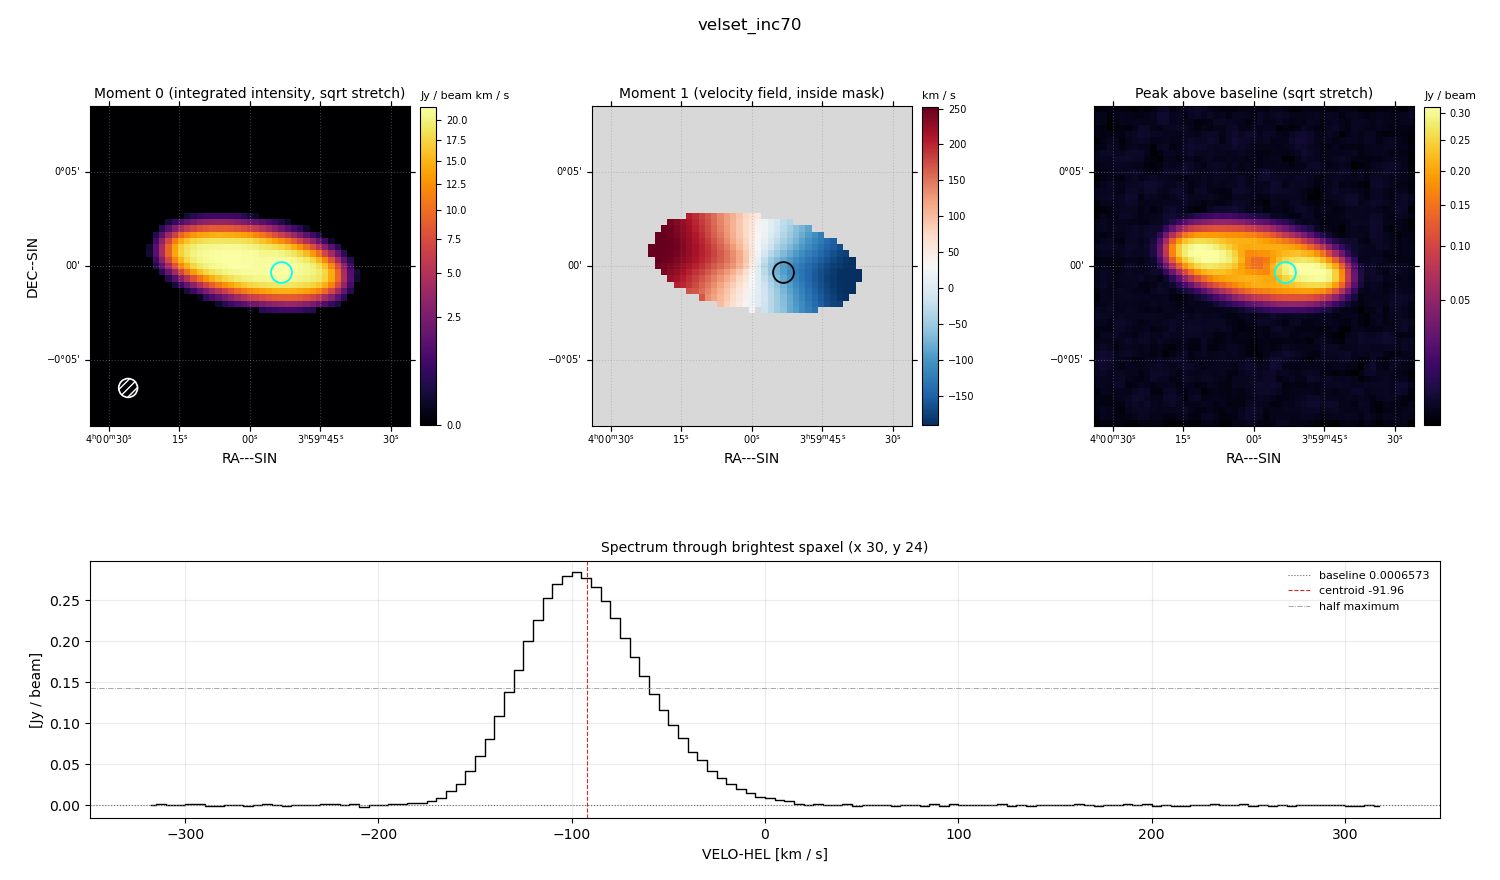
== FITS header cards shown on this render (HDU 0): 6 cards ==
OBJECT  = 'velset_inc70'
BUNIT   = 'JY/BEAM '           /
CTYPE1  = 'RA---SIN'           /
CTYPE2  = 'DEC--SIN'           /
CTYPE3  = 'VELO-HEL'           /
CUNIT3  = 'km/s    '           /

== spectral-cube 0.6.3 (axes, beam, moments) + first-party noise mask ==
SpectralCube HDU 0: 128 channels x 51 x 51 spaxels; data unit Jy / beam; figure title: velset_inc70
Units: BUNIT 'JY/BEAM' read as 'Jy/beam' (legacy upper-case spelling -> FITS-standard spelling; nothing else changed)
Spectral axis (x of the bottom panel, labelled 'VELO-HEL [km / s]'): -317 .. 317 km / s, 128 channels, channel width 5 km / s
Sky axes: RA---SIN/DEC--SIN; field 17' x 17' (20 arcsec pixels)
Beam (drawn as the hatched ellipse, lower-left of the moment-0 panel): BMAJ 60 arcsec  BMIN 60 arcsec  BPA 0 deg
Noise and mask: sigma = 1.0e-03 Jy / beam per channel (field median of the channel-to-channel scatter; agrees with the line-free scatter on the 2189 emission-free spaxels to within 1%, no correlation factor applied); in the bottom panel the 90 channels outside the line scatter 1.0e-03 Jy / beam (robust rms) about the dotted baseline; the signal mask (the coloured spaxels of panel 2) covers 16% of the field
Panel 1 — Moment 0 (line voxels x channel width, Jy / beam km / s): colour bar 0 .. 21.8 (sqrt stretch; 0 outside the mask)
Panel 2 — Moment 1 (intensity-weighted velocity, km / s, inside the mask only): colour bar -191 .. 252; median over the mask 32
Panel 3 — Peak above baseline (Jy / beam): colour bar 0.00173 .. 0.312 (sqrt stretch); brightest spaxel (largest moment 0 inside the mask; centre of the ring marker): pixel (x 30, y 24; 0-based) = FK5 03h59m54s -00d00m20s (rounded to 2 s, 20 arcsec steps: no finer than the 20 arcsec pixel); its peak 0.284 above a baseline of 0.0006573
Panel 4 — spectrum at that spaxel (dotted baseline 0.0006573 Jy / beam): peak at -97 km / s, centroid -91.96 km / s (red dashed line; intensity-weighted over the run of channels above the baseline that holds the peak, -195 .. 20 km / s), W50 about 70 km / s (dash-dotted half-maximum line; edge to edge of the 14 channels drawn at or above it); detected line -175 .. 15 km / s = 38 of 128 channels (30%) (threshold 4 sigma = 0.0041 Jy / beam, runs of >= 3 channels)